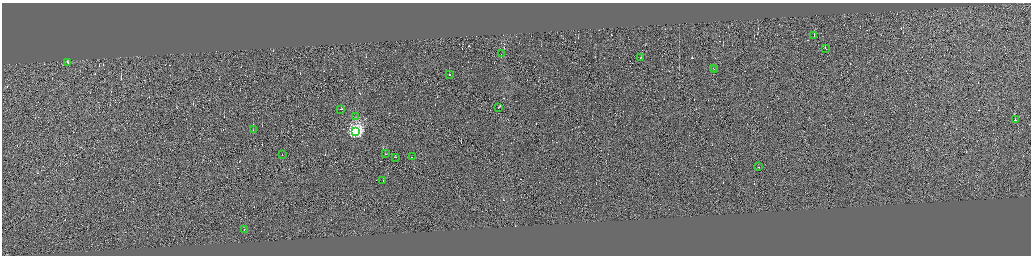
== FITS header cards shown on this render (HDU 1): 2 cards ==
NAXIS1  =                 4116
NAXIS2  =                 1014

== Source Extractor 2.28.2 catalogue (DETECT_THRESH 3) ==
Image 4116 x 1014 px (HDU 1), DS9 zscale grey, zoomed out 1/4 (1 PNG px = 4 x 4 image px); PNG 1033 x 258 px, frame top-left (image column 4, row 1011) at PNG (2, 3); each listed source drawn as its Kron ellipse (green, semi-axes under 4 px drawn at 4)
Background -0.327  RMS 3.8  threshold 11.5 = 3 sigma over >= 5 px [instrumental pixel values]
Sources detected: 380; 359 cannot appear on this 1/4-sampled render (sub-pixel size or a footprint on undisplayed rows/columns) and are neither listed nor drawn; the other 21 listed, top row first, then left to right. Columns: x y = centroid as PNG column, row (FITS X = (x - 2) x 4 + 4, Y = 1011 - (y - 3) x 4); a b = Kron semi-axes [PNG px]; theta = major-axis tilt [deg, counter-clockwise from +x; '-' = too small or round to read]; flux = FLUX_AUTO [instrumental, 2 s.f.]
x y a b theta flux
814 35 2 1 - 9.4e+03
825 48 2 1 - 9.9e+03
501 53 2 1 - 2.3e+06
640 57 3 1 - 1.8e+04
67 62 2 1 - 2.9e+04
713 68 2 1 - 3.0e+04
714 70 2 1 - 1.6e+04
449 75 2 1 - 9.7e+03
499 107 3 1 - 2.4e+04
340 109 2 1 - 1.5e+04
355 116 2 1 - 4.3e+02
1015 120 2 1 - 3.3e+04
253 129 2 1 - 7.8e+03
355 131 4 4 - 6.2e+05
282 154 2 1 - 9.6e+03
385 154 2 1 - 1.3e+04
395 157 3 1 - 1.9e+04
412 157 2 1 - 1.4e+04
759 166 3 1 - 2.7e+04
383 180 2 1 - 1.9e+04
244 229 2 1 - 2.0e+04
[359 sub-pixel or undisplayed-footprint detections neither listed nor drawn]